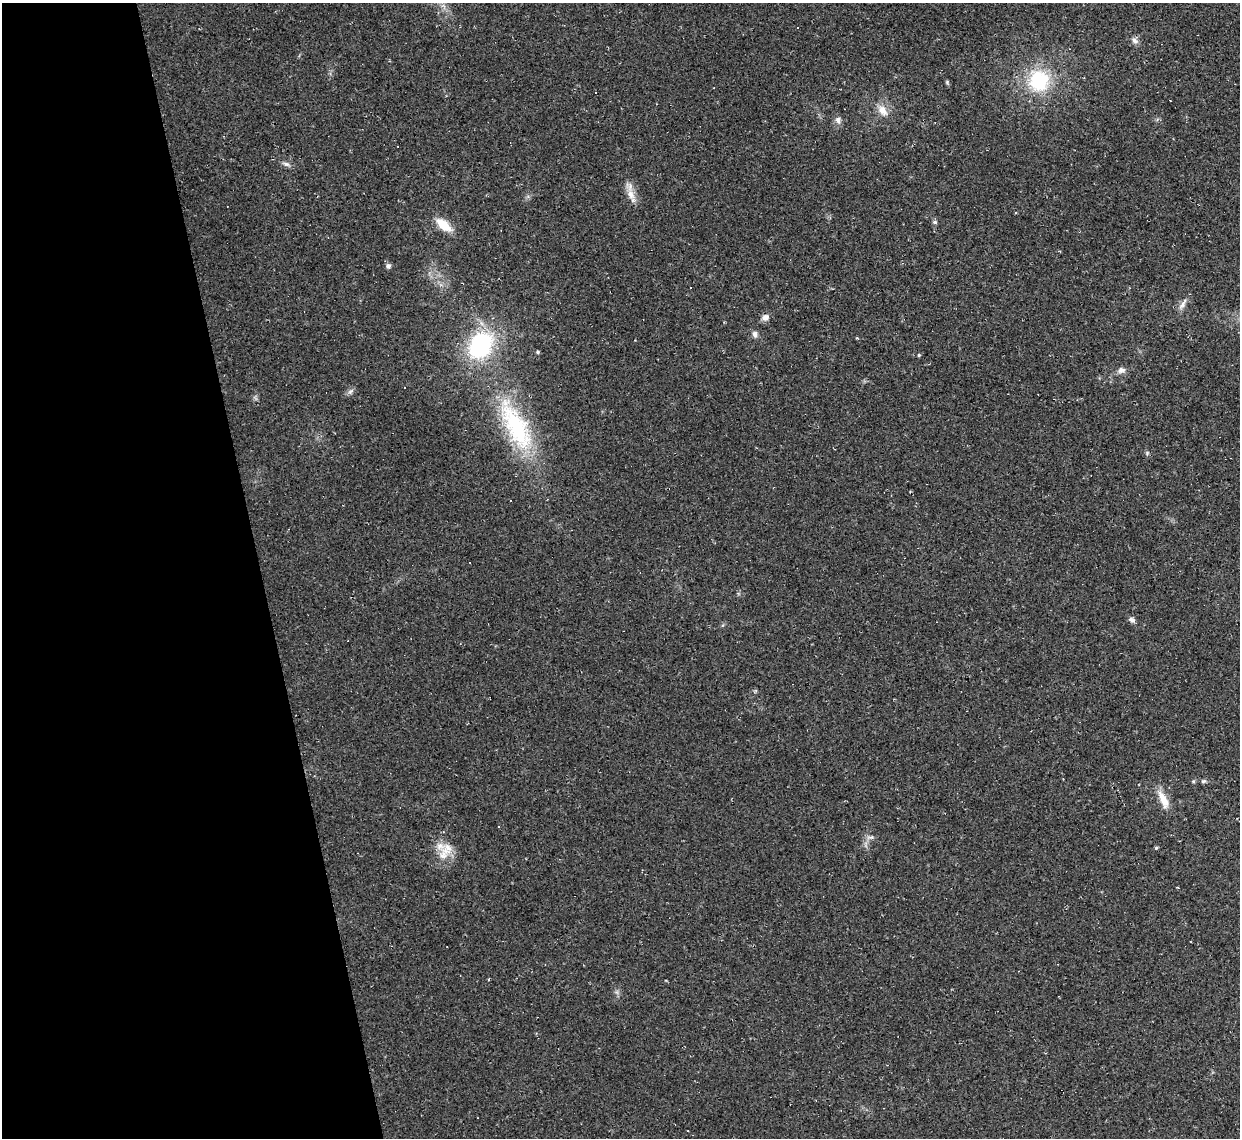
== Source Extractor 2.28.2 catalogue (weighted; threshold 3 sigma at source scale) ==
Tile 5 of 4 x 4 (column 1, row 2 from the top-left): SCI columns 1-1238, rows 2411-3546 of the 4953 x 4933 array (HDU 1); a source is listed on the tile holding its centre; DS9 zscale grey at full resolution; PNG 1242 x 1140 px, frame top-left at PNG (2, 3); no overlay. Shown black and unused: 21% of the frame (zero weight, under 2 of 3 exposures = <1% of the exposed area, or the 3 px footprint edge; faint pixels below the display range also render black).
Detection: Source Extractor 2.28.2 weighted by HDU 2 'WHT'; one run over the whole footprint, this tile lists its part. Background 0.0341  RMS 0.0064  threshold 0.0287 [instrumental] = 3 sigma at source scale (4.5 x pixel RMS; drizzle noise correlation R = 1.50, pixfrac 1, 0.05/0.05 arcsec/px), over >= 5 px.
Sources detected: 37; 3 cosmic-ray / hot-pixel residue — not listed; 2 inside a brighter listed object's ellipse — not listed separately; the other 32 listed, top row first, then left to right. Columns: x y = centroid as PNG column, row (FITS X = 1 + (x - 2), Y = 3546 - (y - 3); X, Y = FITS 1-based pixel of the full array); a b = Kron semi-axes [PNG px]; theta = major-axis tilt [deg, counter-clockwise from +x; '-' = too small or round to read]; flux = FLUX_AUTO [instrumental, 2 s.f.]
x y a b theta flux
798 27 3 2 - 0.61
1135 40 11 7 -49 2.7
1039 81 24 21 -83 41
947 82 6 5 - 0.87
596 92 3 3 - 1.1
883 110 17 11 -51 7
838 120 10 8 -69 2.8
286 164 12 5 -14 2.3
631 194 20 9 -67 6.9
935 222 6 5 - 1.2
444 225 19 9 -40 13
388 266 7 6 - 1.9
1183 304 20 6 60 3.6
765 317 9 7 20 3.5
755 334 9 6 -79 2.3
481 345 26 20 56 76
538 352 4 3 - 0.98
919 355 4 4 - 0.83
1121 370 11 8 4 3
404 387 2 2 - 0.44
350 391 10 6 38 1.9
516 426 80 27 -63 76
1147 453 6 4 49 0.91
288 529 3 2 - 0.36
1132 620 9 6 -42 2.2
1193 781 6 3 -19 0.74
1203 781 8 5 26 1.2
1163 800 26 9 -63 9.5
498 826 3 2 - 0.45
871 837 13 5 9 2.3
447 848 19 17 55 10
1156 848 5 4 - 0.81